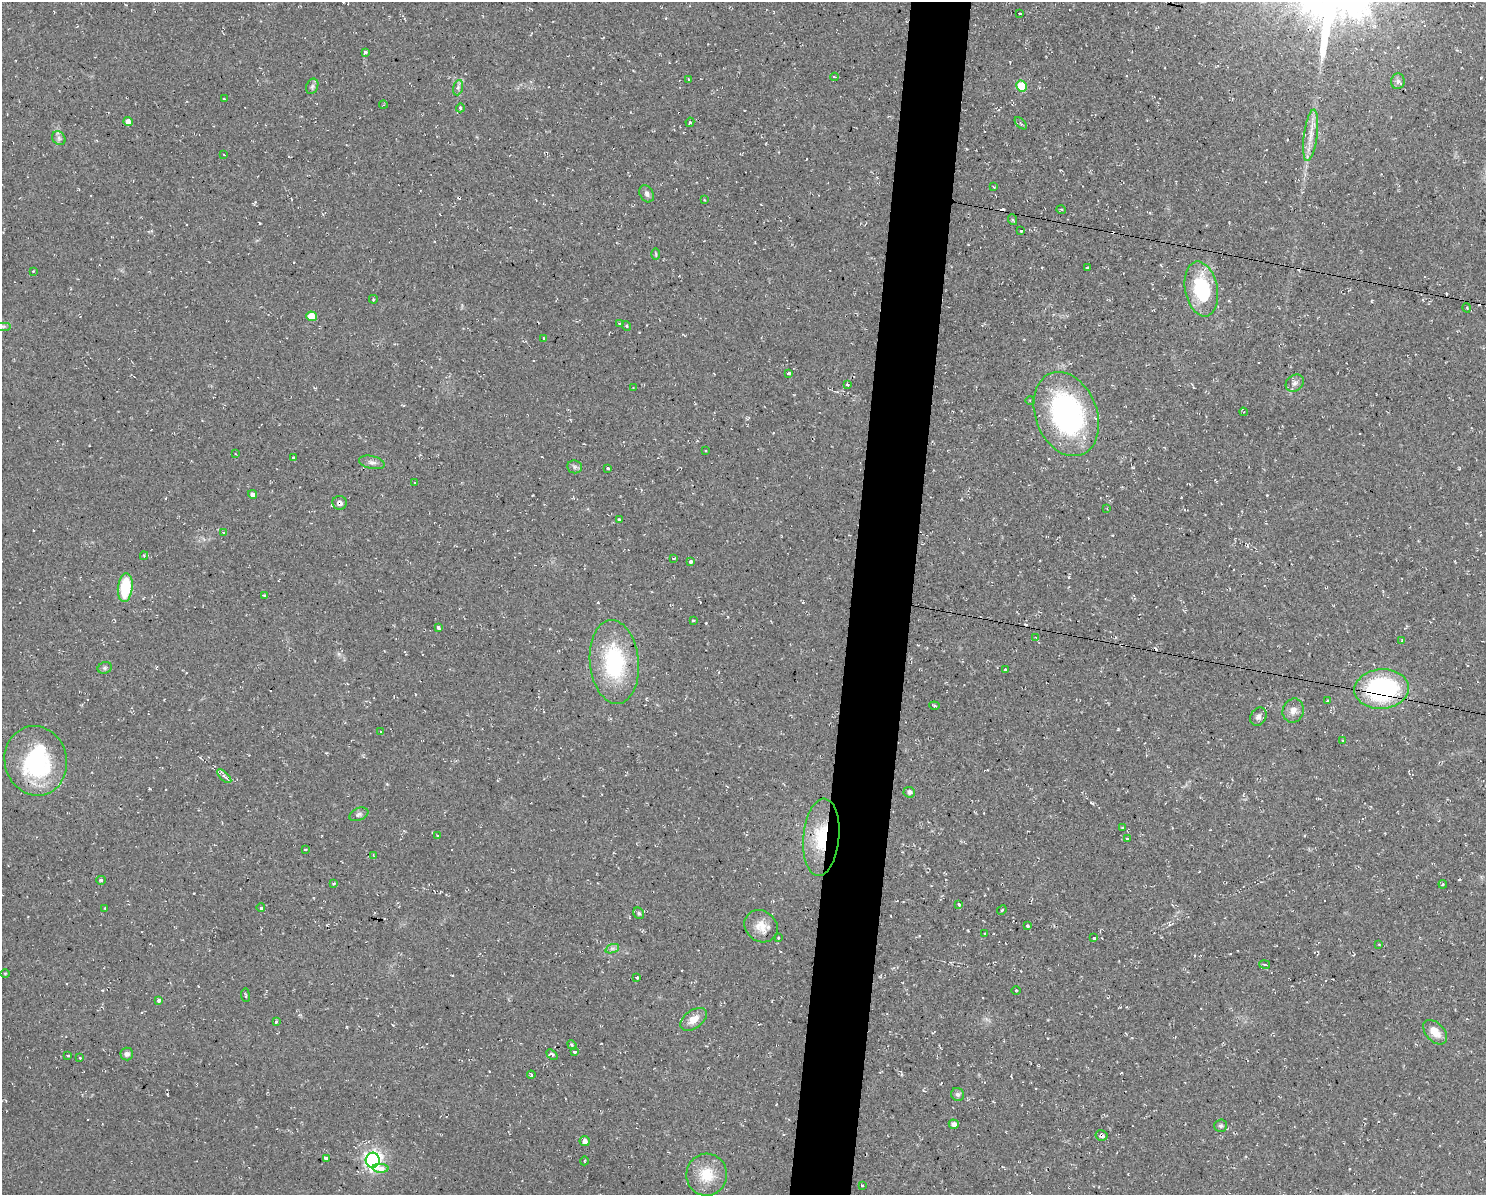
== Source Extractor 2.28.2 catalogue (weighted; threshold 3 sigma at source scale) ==
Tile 5 of 3 x 4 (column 2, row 2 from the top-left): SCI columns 1597-3080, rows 2385-3577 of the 4791 x 4769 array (HDU 1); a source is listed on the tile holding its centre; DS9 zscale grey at full resolution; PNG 1488 x 1197 px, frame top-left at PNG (2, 2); each listed source drawn as its Kron ellipse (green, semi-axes under 4 px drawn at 4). Shown black and unused: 4% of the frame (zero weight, under 2 of 3 exposures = <1% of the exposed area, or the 3 px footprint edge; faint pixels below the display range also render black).
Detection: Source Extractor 2.28.2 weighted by HDU 2 'WHT'; one run over the whole footprint, this tile lists its part. Background 0.0769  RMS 0.0099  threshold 0.0448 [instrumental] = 3 sigma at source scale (4.5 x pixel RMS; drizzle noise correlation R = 1.50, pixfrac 1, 0.05/0.05 arcsec/px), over >= 5 px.
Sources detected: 138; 1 inside a brighter object's white glare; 12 cosmic-ray / hot-pixel residue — neither listed nor drawn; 1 inside a brighter listed object's ellipse — not listed separately; the other 124 listed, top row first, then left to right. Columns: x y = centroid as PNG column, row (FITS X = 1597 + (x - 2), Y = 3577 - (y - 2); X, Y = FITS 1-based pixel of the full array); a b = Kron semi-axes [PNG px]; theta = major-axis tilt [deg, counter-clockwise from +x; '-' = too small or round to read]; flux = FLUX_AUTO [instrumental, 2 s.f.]
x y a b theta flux
1019 13 3 2 - 1.2
365 52 3 3 - 4.1
834 77 4 3 - 1.6
689 79 3 3 - 2.3
1398 81 8 7 - 2.9
312 86 8 6 69 2.7
1021 86 5 5 - 33
458 88 8 4 73 2.6
224 99 3 2 - 0.98
383 105 4 3 - 0.71
460 108 4 4 - 2
128 122 4 4 - 6.1
690 122 5 4 - 1.5
1021 123 7 3 -45 1.3
1311 135 26 6 83 11
59 138 7 6 - 2.6
224 155 3 2 - 0.62
993 187 3 2 - 0.9
647 194 9 6 -62 3.1
704 200 4 2 - 0.7
1061 209 5 3 - 1
1013 220 5 3 - 1.1
1021 231 3 3 - 3.2
656 254 6 4 -89 1.1
1088 268 4 2 - 1.2
33 271 3 2 - 0.63
1201 289 28 16 -79 67
373 299 4 3 - 1
1467 308 5 3 - 0.81
312 316 5 5 - 19
619 323 4 2 - 0.84
3 326 7 4 0 1.9
627 326 5 3 - 0.99
544 338 3 3 - 0.72
789 373 3 3 - 8.9
1295 383 10 8 40 4.2
847 385 3 3 - 2.5
633 388 4 2 - 0.62
1030 400 4 3 - 0.8
1243 412 4 3 - 0.7
1066 414 43 30 -69 210
706 451 3 2 - 0.75
236 454 4 2 - 0.71
294 458 3 3 - 3.7
372 462 13 6 -13 4.2
575 467 7 6 - 2.6
608 468 3 3 - 2
415 483 4 3 - 0.81
253 494 4 4 - 4.6
340 503 7 7 - 4.2
1107 509 4 2 - 0.69
619 519 3 3 - 4.5
224 533 4 3 - 3.9
144 556 4 4 - 1.3
673 558 3 3 - 3.7
691 562 3 3 - 2.9
125 588 14 7 84 43
264 595 4 3 - 4.6
693 621 3 3 - 1.5
438 628 4 3 - 5.2
1035 637 4 3 - 1.3
1402 640 4 2 - 0.69
614 662 42 24 -85 89
105 668 7 5 21 2
1006 670 3 3 - 1.7
1382 689 27 20 4 140
1328 701 3 3 - 1.1
934 706 5 3 - 1.1
1293 711 12 10 68 6.5
1258 717 9 7 57 3.8
380 732 3 2 - 0.81
1343 740 4 3 - 1.1
36 761 35 31 -76 100
224 776 9 4 -44 2.5
909 792 6 5 - 3.1
359 814 10 6 22 3
1122 828 3 3 - 1.1
438 836 3 2 - 0.75
821 837 39 18 85 49
1127 839 3 3 - 2.8
305 849 3 3 - 2.2
373 855 4 3 - 0.84
101 880 5 4 - 1.5
334 884 3 3 - 1.3
1443 884 4 3 - 0.89
959 904 3 3 - 2.4
105 908 2 2 - 0.8
261 908 4 4 - 13
1002 910 5 2 - 1.1
639 913 6 5 - 1.8
761 926 17 15 -37 13
1028 926 3 3 - 6.2
984 934 3 3 - 4.2
778 938 3 3 - 1.8
1094 938 3 3 - 3.2
1379 944 3 2 - 0.94
612 949 7 4 19 2.5
1265 964 5 3 - 1.3
5 973 4 3 - 1
637 977 3 3 - 2.8
1016 990 5 3 - 0.76
245 995 7 3 -83 1.1
159 1000 4 3 - 8.9
693 1019 15 9 36 10
276 1022 3 3 - 5.2
1435 1032 14 9 -47 12
572 1045 5 3 - 1.2
574 1052 4 3 - 4
127 1054 6 6 - 3.1
552 1054 6 4 -39 2.6
68 1055 3 2 - 1.6
80 1058 3 2 - 1.3
531 1075 4 3 - 1.4
958 1094 7 6 - 2.3
954 1124 5 4 - 4.6
1221 1126 6 6 - 2.2
1101 1135 6 5 - 3.4
585 1141 5 5 - 4.7
326 1158 4 3 - 22
373 1160 7 7 - 410
584 1161 4 3 - 0.89
381 1168 8 4 -3 11
707 1175 21 20 - 27
863 1186 3 3 - 2
Overlapping masked pixels (flux is a lower limit): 4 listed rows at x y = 340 503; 1382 689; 821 837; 1101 1135